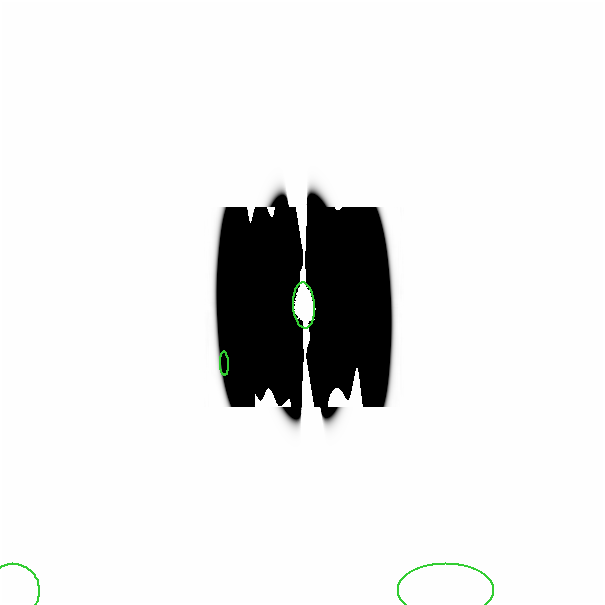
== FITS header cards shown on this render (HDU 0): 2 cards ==
NAXIS1  =                  601
NAXIS2  =                  601

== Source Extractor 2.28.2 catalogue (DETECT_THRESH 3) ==
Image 601 x 601 px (HDU 0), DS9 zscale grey, 1 PNG px = 1 image px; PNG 605 x 605 px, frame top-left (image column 1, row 601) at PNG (0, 0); each listed source drawn as its Kron ellipse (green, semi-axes under 4 px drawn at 4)
Background 0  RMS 4.7e-32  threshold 1.42e-31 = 3 sigma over >= 5 px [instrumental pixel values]
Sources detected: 17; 13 with non-positive FLUX_AUTO (blend fragments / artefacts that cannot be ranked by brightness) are neither listed nor drawn; the other 4 listed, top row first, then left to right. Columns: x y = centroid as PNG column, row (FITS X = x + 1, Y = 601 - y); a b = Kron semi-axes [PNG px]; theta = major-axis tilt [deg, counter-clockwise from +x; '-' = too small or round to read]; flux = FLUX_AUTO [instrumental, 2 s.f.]
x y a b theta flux
302 303 23 11 -86 3.5e+01
222 362 12 2 -88 4.6e-15
11 589 27 26 - 2.6e-18
444 589 48 27 0 1.2e-15
At the frame edge (FLAGS 8, measured only in part): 2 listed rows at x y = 11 589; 444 589
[13 non-positive-flux detections neither listed nor drawn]